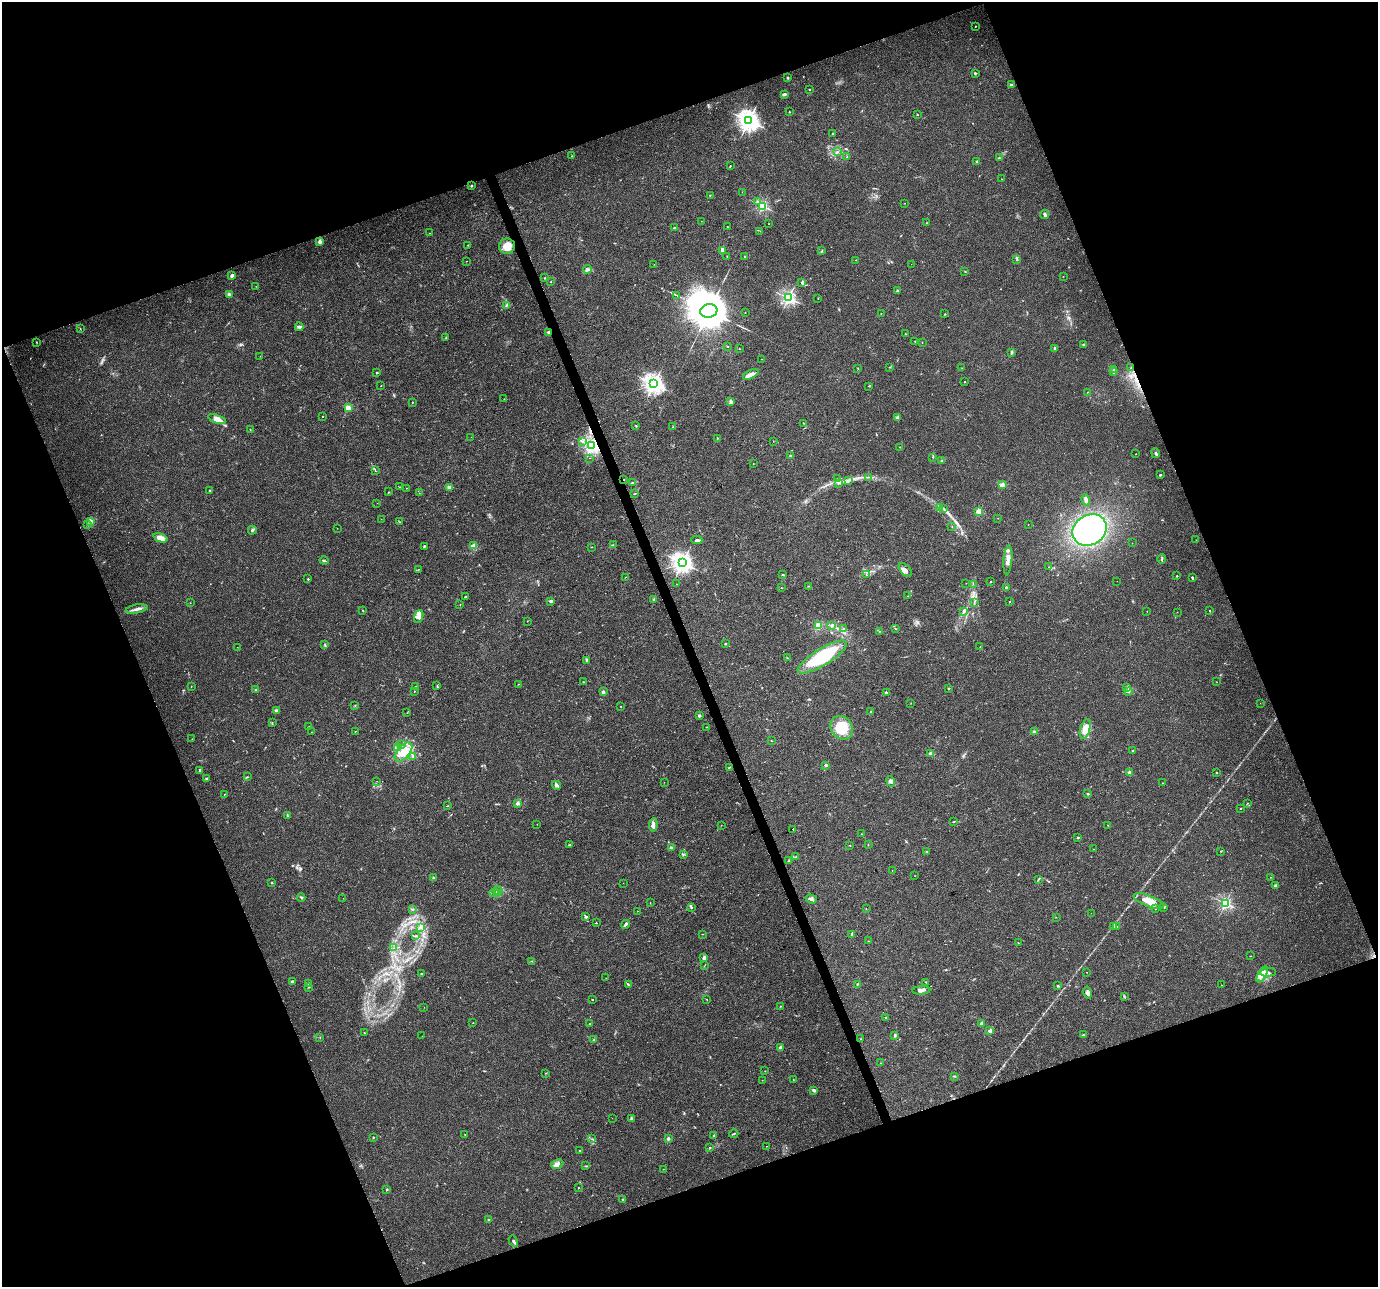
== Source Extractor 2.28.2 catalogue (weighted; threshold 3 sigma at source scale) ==
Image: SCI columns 3-5506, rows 132-5271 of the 5506 x 5346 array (HDU 1 of 3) = the unmasked area's bounding box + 8 px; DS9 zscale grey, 4 x 4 block average (1 PNG px = mean of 4 x 4 image px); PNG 1380 x 1289 px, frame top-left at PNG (2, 2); each listed source drawn as its Kron ellipse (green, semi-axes under 4 px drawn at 4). Shown black and unused: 41% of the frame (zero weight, under 3 of 4 exposures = <1% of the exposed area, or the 3 px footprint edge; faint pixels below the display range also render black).
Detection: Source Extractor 2.28.2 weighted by HDU 2 'WHT'. Background 0.0199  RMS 0.003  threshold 0.0133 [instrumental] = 3 sigma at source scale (4.5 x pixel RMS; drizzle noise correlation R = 1.50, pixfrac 1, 0.0396/0.0396 arcsec/px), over >= 5 px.
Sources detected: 415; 2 too faint to see at this stretch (4 x 4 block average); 1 inside a brighter object's white glare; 2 cosmic-ray / hot-pixel residue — neither listed nor drawn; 13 coinciding with a brighter row at this scale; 22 inside a brighter listed object's ellipse — not listed separately; the other 375 listed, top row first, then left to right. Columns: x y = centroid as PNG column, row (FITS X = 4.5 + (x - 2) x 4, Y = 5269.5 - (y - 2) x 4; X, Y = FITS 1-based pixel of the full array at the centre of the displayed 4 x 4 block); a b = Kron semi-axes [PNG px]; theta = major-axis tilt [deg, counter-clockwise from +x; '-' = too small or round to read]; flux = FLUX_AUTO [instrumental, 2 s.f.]
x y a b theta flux
975 26 2 2 - 1.7
975 73 3 2 - 1.8
788 77 3 2 - 1.3
1011 85 2 2 - 6.6
809 89 2 2 - 0.96
784 94 3 2 - 3.7
789 112 2 2 - 0.92
917 115 2 2 - 1.8
749 121 3 3 - 1200
833 133 2 2 - 1.2
837 152 2 2 - 1.6
572 156 3 2 - 0.76
847 157 2 2 - 0.86
999 157 2 2 - 0.71
977 161 2 2 - 8.1
730 166 2 2 - 1.1
1001 179 2 2 - 0.45
472 186 2 2 - 2.1
742 192 2 2 - 0.44
710 195 2 2 - 0.88
757 202 4 2 - 3.2
905 203 2 2 - 0.39
762 206 2 2 - 270
1045 215 4 3 - 3.5
701 221 2 2 - 0.37
927 223 2 2 - 1.1
769 224 2 2 - 0.51
728 227 2 2 - 0.51
674 228 2 2 - 1.9
760 231 2 2 - 0.58
430 233 2 2 - 0.52
320 242 3 3 - 4.9
468 245 2 2 - 0.64
507 246 8 8 - 20
722 250 3 2 - 5.5
822 251 2 2 - 0.97
745 256 2 2 - 4
727 257 2 2 - 0.63
1017 259 2 2 - 1.1
856 260 2 2 - 0.53
467 261 2 2 - 0.39
654 264 2 2 - 0.41
911 264 2 2 - 0.24
588 269 4 3 - 3.2
965 272 2 2 - 0.75
232 276 2 2 - 17
1063 276 2 2 - 0.43
545 278 2 2 - 2.9
551 282 2 2 - 0.95
802 282 4 3 - 2.7
256 286 2 2 - 0.37
897 291 2 2 - 14
229 295 2 2 - 29
677 295 3 2 - 1.1
788 298 2 2 - 450
818 298 2 2 - 0.65
506 306 2 2 - 1.3
709 311 8 6 9 12000
745 313 2 2 - 0.44
881 313 2 2 - 0.64
945 314 2 2 - 0.91
299 327 4 3 - 3
80 329 3 2 - 0.67
549 333 2 2 - 32
905 334 2 2 - 1.2
446 337 3 2 - 0.74
915 341 2 2 - 0.79
36 342 2 2 - 0.61
922 342 2 2 - 0.53
1084 345 3 2 - 1.7
727 347 2 2 - 2.2
1055 348 2 2 - 12
739 349 2 2 - 0.48
1012 352 3 2 - 4.2
260 356 2 2 - 0.35
762 359 2 2 - 0.47
890 367 2 2 - 0.56
962 368 2 2 - 0.44
1131 368 2 2 - 2.2
858 369 2 2 - 0.64
1114 369 2 2 - 0.83
1114 372 2 2 - 13
377 373 2 2 - 3.2
751 374 8 4 28 10
964 382 2 2 - 2.3
654 384 3 3 - 950
381 386 2 2 - 0.54
869 386 2 2 - 0.57
1087 392 2 2 - 0.53
504 399 2 2 - 0.38
412 402 2 2 - 0.89
730 402 4 3 - 4.1
348 408 2 2 - 62
323 416 2 2 - 2.2
897 417 3 3 - 2.2
217 419 9 4 -19 12
803 423 2 2 - 0.69
636 426 2 2 - 0.74
672 427 3 2 - 0.94
250 429 2 2 - 0.65
471 437 2 2 - 0.31
717 438 2 2 - 0.96
582 441 3 2 - 1.6
773 441 2 2 - 0.31
592 446 2 2 - 740
900 447 2 2 - 0.84
1156 453 5 3 - 3.3
1136 454 2 2 - 0.53
791 456 2 2 - 8
933 457 4 2 - 1.3
589 458 2 2 - 0.51
942 461 3 2 - 2.7
753 464 2 2 - 0.85
375 471 2 2 - 0.67
1160 475 2 2 - 6.4
868 477 3 2 - 1
837 479 3 2 - 1.7
624 480 2 2 - 1.6
848 480 3 2 - 2.3
632 483 4 2 - 1.9
839 483 4 2 - 2.3
1002 485 4 3 - 7.1
400 487 2 2 - 0.84
449 487 2 2 - 20
407 488 2 2 - 0.62
210 490 3 2 - 1.3
389 492 2 2 - 0.66
419 493 2 2 - 0.37
635 494 3 2 - 1.3
1086 500 5 2 - 6.6
377 503 2 2 - 0.34
940 507 3 2 - 2.4
944 508 2 2 - 1.1
979 511 2 2 - 79
998 518 2 2 - 0.33
381 519 2 2 - 0.46
91 522 2 2 - 1.7
400 522 2 2 - 0.55
1028 524 2 2 - 0.4
87 525 2 2 - 0.73
952 527 2 2 - 0.52
337 528 2 2 - 0.35
252 530 4 2 - 2.6
1090 530 18 15 30 320
160 538 7 4 -20 15
697 540 5 3 - 3.9
1196 540 2 2 - 0.51
1132 543 2 2 - 0.41
613 545 2 2 - 0.62
424 546 3 2 - 1.6
474 546 4 2 - 20
592 547 2 2 - 0.6
1162 559 5 2 - 1.9
324 560 4 2 - 2.5
1008 560 14 3 85 9.9
682 563 3 3 - 1000
1049 567 2 2 - 0.53
418 569 2 2 - 0.48
905 570 8 4 -48 6.8
783 575 3 2 - 1.2
867 575 2 2 - 0.61
1177 576 2 2 - 2.7
626 577 2 2 - 0.49
1192 577 2 2 - 2.3
308 579 2 2 - 1.7
1117 581 2 2 - 0.28
990 582 2 2 - 0.8
966 583 2 2 - 0.29
676 584 2 2 - 0.27
973 584 2 2 - 0.59
809 586 2 2 - 1.1
1006 587 2 2 - 8.3
781 588 2 2 - 0.97
908 596 2 2 - 0.6
465 597 3 2 - 1.9
653 599 2 2 - 1.4
551 601 2 2 - 17
1010 601 3 2 - 0.93
190 603 2 2 - 0.52
974 603 2 2 - 0.56
460 604 2 2 - 0.66
137 609 11 3 10 7.2
363 610 2 2 - 0.7
1209 610 2 2 - 0.96
1147 611 2 2 - 0.59
964 612 4 2 - 2.7
1177 612 2 2 - 0.49
419 616 7 4 72 7.4
527 621 2 2 - 0.34
818 626 2 2 - 100
831 626 2 2 - 0.69
844 628 2 2 - 0.86
895 629 2 2 - 1.1
880 631 2 2 - 0.65
725 644 2 2 - 3.7
325 645 4 2 - 1.6
237 647 2 2 - 0.36
980 647 2 2 - 0.57
822 657 28 8 31 120
787 658 2 2 - 0.93
587 660 2 2 - 10
584 682 2 2 - 0.81
1217 682 2 2 - 0.32
518 684 2 2 - 1.6
191 686 2 2 - 0.7
416 686 2 2 - 0.71
437 686 4 2 - 1.2
948 688 2 2 - 5.3
1127 688 2 2 - 0.58
255 690 2 2 - 0.91
414 691 2 2 - 0.64
1129 691 4 3 - 3.1
603 692 2 2 - 13
886 693 3 3 - 2.2
911 703 2 2 - 0.47
1260 703 2 2 - 0.3
355 705 2 2 - 0.98
621 706 2 2 - 0.65
276 711 2 2 - 16
870 712 2 2 - 1
407 713 2 2 - 0.39
699 716 2 2 - 10
272 722 2 2 - 0.52
309 727 2 2 - 0.87
707 727 2 2 - 1.1
841 728 12 10 -52 58
1085 729 10 5 74 18
355 731 2 2 - 0.75
311 732 2 2 - 0.4
1034 732 3 2 - 1.9
192 739 2 2 - 0.51
771 741 2 2 - 0.8
402 745 2 2 - 1.4
398 748 2 2 - 0.61
1132 751 2 2 - 1
404 752 11 6 48 22
931 754 2 2 - 33
413 756 2 2 - 1.2
826 765 2 2 - 15
729 767 2 2 - 1.9
200 770 2 2 - 9.9
1130 773 2 2 - 31
1216 773 2 2 - 1.8
247 777 3 2 - 1.3
206 779 2 2 - 9.1
377 781 2 2 - 0.25
664 782 2 2 - 0.28
891 782 5 3 - 4.1
1162 783 2 2 - 1.2
557 785 5 3 - 3.8
224 794 2 2 - 1.1
1088 794 3 2 - 1.6
518 803 2 2 - 21
1248 803 2 2 - 0.52
447 806 2 2 - 0.81
1240 808 2 2 - 0.97
287 815 3 2 - 1.5
954 822 3 2 - 0.86
537 824 2 2 - 0.35
653 825 6 3 83 5.7
721 825 2 2 - 0.45
1108 825 2 2 - 0.71
793 830 2 2 - 300
861 834 2 2 - 1.8
1078 838 2 2 - 5.5
570 844 3 2 - 1.3
868 845 2 2 - 0.56
850 846 2 2 - 0.73
671 848 3 2 - 3.4
1093 849 3 2 - 0.75
927 851 3 2 - 1.4
1221 851 2 2 - 0.72
683 854 3 2 - 1.8
795 857 2 2 - 1
789 861 2 2 - 0.92
892 871 2 2 - 0.53
915 876 2 2 - 0.45
1270 877 2 2 - 0.55
433 878 2 2 - 4.8
1038 879 2 2 - 1.3
272 883 2 2 - 4.3
623 883 2 2 - 0.27
1275 886 2 2 - 19
498 890 4 2 - 3
494 893 4 2 - 1.7
497 894 4 2 - 2.6
301 898 4 2 - 2.4
343 898 2 2 - 0.34
811 899 6 3 -19 5
1149 901 16 5 -21 22
650 903 2 2 - 0.61
1225 903 2 2 - 310
691 907 3 2 - 1.8
1164 907 2 2 - 0.85
412 909 3 2 - 1.1
866 909 2 2 - 0.44
1155 909 2 2 - 1.3
637 911 2 2 - 0.56
1091 913 2 2 - 0.33
586 917 3 2 - 2.5
1056 917 2 2 - 0.38
596 923 2 2 - 2
625 924 4 2 - 3.4
1114 926 2 2 - 0.95
1117 926 2 2 - 0.45
421 928 3 2 - 1.7
702 934 2 2 - 0.59
852 934 4 2 - 1.7
416 936 4 2 - 1.8
868 941 2 2 - 0.52
1018 943 2 2 - 0.61
394 948 2 2 - 0.55
1250 956 2 2 - 0.82
704 958 2 2 - 22
531 961 2 2 - 1.1
704 966 2 2 - 0.44
1087 972 2 2 - 0.58
1268 972 8 3 6 6.3
421 974 2 2 - 4.6
1262 974 9 3 61 8.7
606 978 2 2 - 0.38
292 982 2 2 - 13
926 982 2 2 - 0.88
308 983 2 2 - 5.3
628 984 3 2 - 1.7
857 984 2 2 - 3.6
1222 985 2 2 - 0.48
1057 986 3 2 - 1.4
309 987 2 2 - 0.72
921 990 9 3 4 7.4
1088 992 6 3 -77 7.1
1124 996 3 2 - 1.5
592 999 2 2 - 1.4
707 999 2 2 - 0.49
780 1006 2 2 - 0.8
424 1007 2 2 - 0.4
886 1017 2 2 - 1.3
473 1023 2 2 - 0.83
982 1023 2 2 - 26
590 1024 2 2 - 1.1
990 1030 3 2 - 7
364 1033 2 2 - 1.3
894 1035 2 2 - 0.99
1083 1035 3 2 - 1.1
422 1036 2 2 - 0.36
320 1038 2 2 - 0.44
594 1039 2 2 - 0.88
861 1039 2 2 - 0.38
780 1047 3 2 - 4.6
881 1063 2 2 - 0.64
765 1071 2 2 - 0.67
546 1073 2 2 - 0.62
954 1076 2 2 - 1
762 1080 2 2 - 0.47
793 1080 2 2 - 0.61
814 1090 3 2 - 3.7
612 1118 2 2 - 0.25
631 1118 3 2 - 2
734 1134 5 2 - 1.7
465 1135 2 2 - 0.71
714 1135 2 2 - 2.8
373 1138 2 2 - 1.2
592 1139 2 2 - 0.65
668 1139 3 3 - 2.7
766 1146 2 2 - 0.82
710 1147 2 2 - 1.5
579 1151 2 2 - 2.8
557 1164 6 4 24 6.9
586 1166 3 2 - 1.1
663 1169 2 2 - 0.49
579 1188 2 2 - 0.5
387 1189 2 2 - 1.7
622 1200 3 2 - 1.3
488 1220 2 2 - 1
513 1241 6 2 -60 3.6
Overlapping masked pixels (flux is a lower limit): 3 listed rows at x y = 549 333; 592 446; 624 480
Diffuse or blended objects may show on this block-average render without a row.